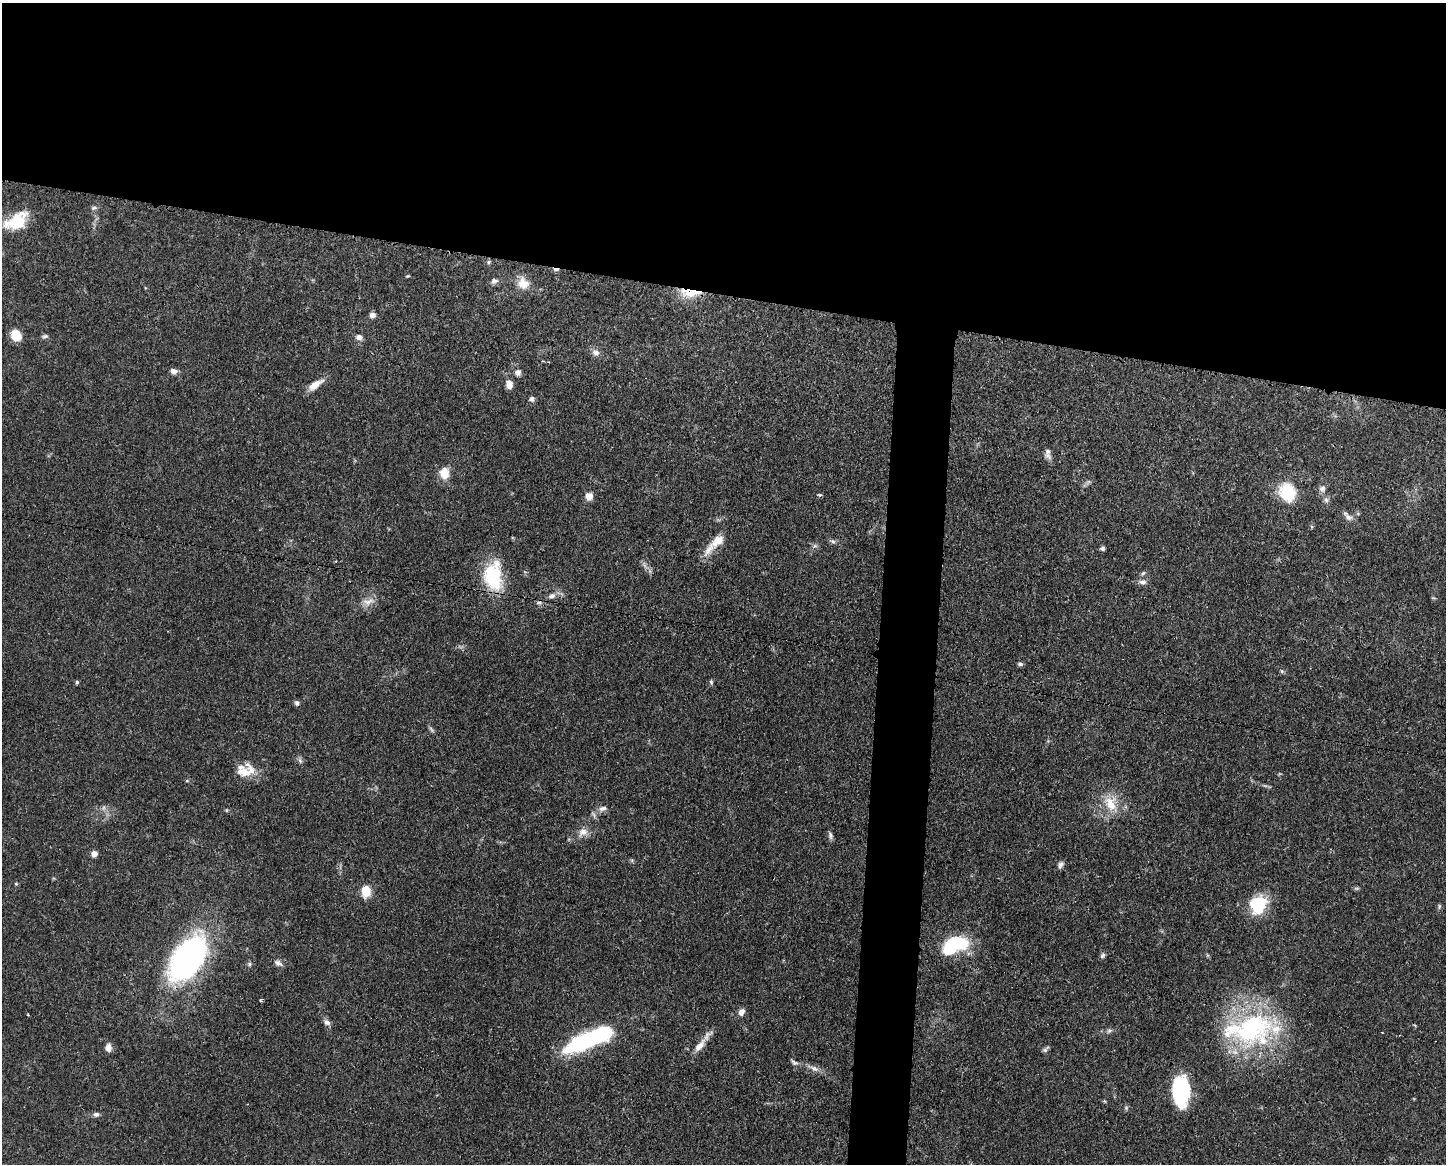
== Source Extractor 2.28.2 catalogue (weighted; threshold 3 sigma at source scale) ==
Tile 2 of 3 x 4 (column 2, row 1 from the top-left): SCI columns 1557-3000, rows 3488-4649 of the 4670 x 4656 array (HDU 1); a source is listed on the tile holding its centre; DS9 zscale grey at full resolution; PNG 1448 x 1166 px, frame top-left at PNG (2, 3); no overlay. Shown black and unused: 28% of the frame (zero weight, under 3 of 4 exposures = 1% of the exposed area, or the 3 px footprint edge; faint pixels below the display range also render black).
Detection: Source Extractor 2.28.2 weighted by HDU 2 'WHT'; one run over the whole footprint, this tile lists its part. Background 0.0589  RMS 0.0034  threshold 0.0152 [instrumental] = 3 sigma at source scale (4.5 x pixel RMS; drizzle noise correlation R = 1.50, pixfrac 1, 0.05/0.05 arcsec/px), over >= 5 px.
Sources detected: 79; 1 inside a brighter object's white glare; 2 cosmic-ray / hot-pixel residue — not listed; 3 inside a brighter listed object's ellipse — not listed separately; the other 73 listed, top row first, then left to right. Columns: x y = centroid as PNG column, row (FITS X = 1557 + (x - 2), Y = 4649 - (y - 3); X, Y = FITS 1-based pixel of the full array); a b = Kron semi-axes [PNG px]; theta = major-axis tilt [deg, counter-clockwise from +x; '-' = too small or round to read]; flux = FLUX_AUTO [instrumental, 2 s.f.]
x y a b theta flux
94 208 8 5 -1 0.75
16 221 27 16 31 12
489 262 6 4 88 0.51
407 276 5 3 - 0.33
494 281 9 7 5 1.2
523 283 18 14 -59 4.8
690 293 26 10 0 8
372 315 7 6 - 1.4
16 336 11 9 -65 6.5
45 336 9 5 13 0.71
359 337 9 7 -9 1.5
596 352 10 8 -23 1.6
174 371 9 7 -15 1.5
518 373 8 8 - 1.3
509 384 11 7 -84 2.5
315 385 21 8 35 3.6
532 399 7 6 - 0.97
1048 454 15 7 -79 1.6
444 473 14 12 89 4.4
1322 489 9 8 - 1.5
1287 492 24 20 -66 11
819 495 6 4 4 0.44
589 496 8 7 - 2.5
1326 500 7 5 -45 0.89
1349 517 12 8 -28 1.8
717 541 22 13 37 5.5
833 541 7 5 -20 0.8
815 546 7 4 -17 0.65
1102 549 6 5 - 0.71
1143 573 7 4 44 0.58
493 576 36 22 -88 18
1142 582 10 7 3 1.6
552 596 10 7 24 1.5
368 602 17 8 19 2.9
1020 664 7 5 -1 0.7
1282 671 6 4 -89 0.48
77 682 5 5 - 0.48
711 682 6 4 -69 0.52
297 703 7 5 76 0.85
431 729 9 4 -55 0.72
300 761 8 4 -53 0.71
243 771 22 16 -20 6
187 781 5 3 - 0.35
1110 803 23 17 -70 8
603 808 13 7 14 1.8
583 832 14 10 21 2.9
830 835 10 6 -76 0.96
94 854 6 6 - 2.3
1060 865 10 6 58 1.2
16 884 5 4 - 0.35
1356 888 7 4 18 0.52
366 891 12 9 90 6
1258 905 19 16 68 16
1439 906 8 4 82 0.53
951 946 21 12 53 19
1103 955 8 6 56 0.83
188 958 47 26 57 90
278 963 11 7 -28 1.3
249 964 6 5 - 0.59
261 1001 4 3 - 0.52
741 1012 9 7 59 1.7
327 1022 10 6 -37 1.3
1250 1029 68 40 8 56
1109 1030 8 6 36 0.85
585 1041 49 16 25 35
700 1046 24 9 51 4
108 1048 10 7 -87 1.8
1045 1049 11 4 43 0.76
794 1062 11 6 -27 1
814 1068 13 7 -24 1.9
1181 1090 27 14 89 34
1126 1108 6 5 - 0.56
96 1114 8 6 0 1
Overlapping masked pixels (flux is a lower limit): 1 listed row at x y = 690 293